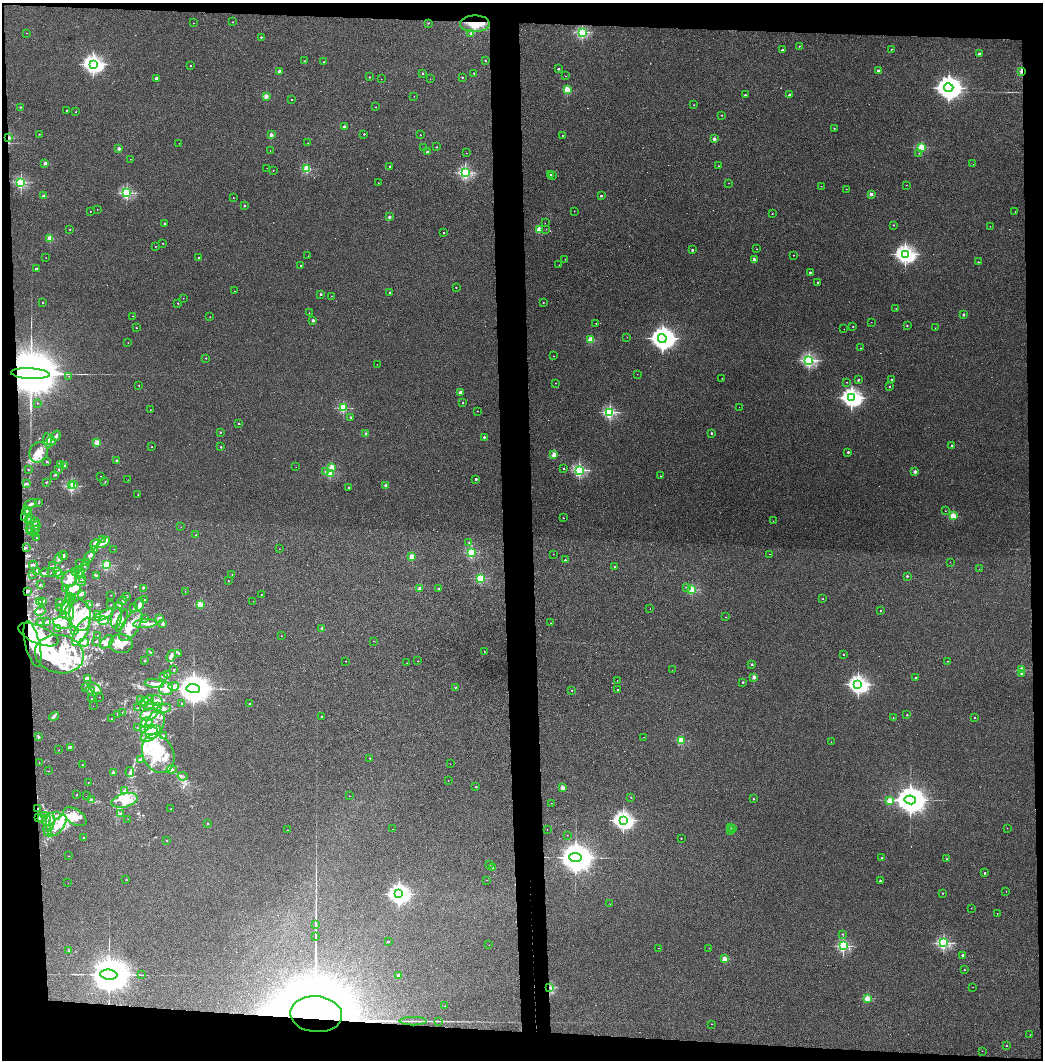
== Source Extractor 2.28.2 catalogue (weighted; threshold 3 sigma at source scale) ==
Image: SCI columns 80-4242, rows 5-4235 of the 4321 x 4242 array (HDU 1 of 3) = the unmasked area's bounding box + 8 px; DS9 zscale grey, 4 x 4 block average (1 PNG px = mean of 4 x 4 image px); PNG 1045 x 1062 px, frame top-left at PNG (2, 3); each listed source drawn as its Kron ellipse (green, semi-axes under 4 px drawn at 4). Shown black and unused: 11% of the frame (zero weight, under 3 of 4 exposures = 6% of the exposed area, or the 3 px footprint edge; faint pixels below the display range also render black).
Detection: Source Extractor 2.28.2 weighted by HDU 2 'WHT'. Background 0.0767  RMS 0.0062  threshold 0.0277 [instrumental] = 3 sigma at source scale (4.5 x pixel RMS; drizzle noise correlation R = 1.50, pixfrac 1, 0.05/0.05 arcsec/px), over >= 5 px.
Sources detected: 700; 9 too faint to see at this stretch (4 x 4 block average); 4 inside a brighter object's white glare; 8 cosmic-ray / hot-pixel residue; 3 long thin detections or spike segments (spike, bleed or trail) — neither listed nor drawn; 19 coinciding with a brighter row at this scale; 154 inside a brighter listed object's ellipse — not listed separately; of the other 503, all 500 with FLUX_AUTO >= 0.498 (the completeness limit of this list) listed and drawn (3 fainter detections not listed), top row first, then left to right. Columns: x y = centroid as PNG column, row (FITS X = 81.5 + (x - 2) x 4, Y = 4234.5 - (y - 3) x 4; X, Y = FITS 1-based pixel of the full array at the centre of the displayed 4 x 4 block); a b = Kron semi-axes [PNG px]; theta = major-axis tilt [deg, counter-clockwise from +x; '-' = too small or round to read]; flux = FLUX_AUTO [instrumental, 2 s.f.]
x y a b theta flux
232 22 2 2 - 2.7
193 23 2 2 - 1.8
428 23 2 2 - 3.3
475 24 15 8 1 71
582 32 2 2 - 470
27 33 2 2 - 0.72
471 33 2 2 - 14
261 37 2 2 - 5.3
799 46 2 2 - 3.2
891 49 2 2 - 2.1
782 50 2 2 - 13
979 54 2 2 - 19
485 60 2 2 - 2.9
304 61 2 2 - 4.3
324 62 2 2 - 3.2
93 64 3 3 - 2100
190 66 2 2 - 3.2
558 69 2 2 - 8.1
280 71 2 2 - 47
878 71 2 2 - 17
1021 71 3 2 - 8.3
422 73 2 2 - 5.5
474 73 2 2 - 2.4
566 76 2 2 - 1.1
369 77 2 2 - 4.4
462 77 2 2 - 7.7
156 78 2 2 - 21
381 79 2 2 - 1
430 79 2 2 - 0.54
949 88 5 4 - 4400
567 90 2 2 - 190
745 95 2 2 - 8.9
790 95 2 2 - 27
266 96 2 2 - 84
414 97 2 2 - 0.66
292 99 2 2 - 2.4
694 105 2 2 - 2
20 107 2 2 - 5
376 107 2 2 - 1.4
66 110 2 2 - 3.9
76 112 2 2 - 1.9
722 115 2 2 - 5.6
345 127 2 2 - 39
834 128 2 2 - 3.8
39 134 2 2 - 3.4
364 134 2 2 - 5.6
271 135 2 2 - 48
420 135 2 2 - 3.4
562 135 2 2 - 1.6
9 138 4 2 - 4
714 139 2 2 - 40
179 143 2 2 - 1.2
308 143 2 2 - 0.88
437 147 2 2 - 4.3
922 147 2 2 - 260
424 148 2 2 - 1.4
119 149 2 2 - 37
270 151 2 2 - 0.71
427 152 2 2 - 13
466 153 2 2 - 0.66
919 153 2 2 - 1.1
130 159 2 2 - 0.76
45 163 2 2 - 38
973 164 2 2 - 0.74
390 166 2 2 - 8.9
718 166 2 2 - 1.1
267 168 2 2 - 0.5
307 169 2 2 - 250
273 170 2 2 - 2
465 173 2 2 - 650
550 174 2 2 - 6.2
552 176 2 2 - 0.68
21 182 2 2 - 530
378 183 2 2 - 1.4
729 183 2 2 - 0.89
906 185 2 2 - 1.8
821 186 2 2 - 0.7
846 189 2 2 - 0.95
127 193 2 2 - 550
871 194 2 2 - 43
43 196 2 2 - 43
601 196 2 2 - 12
233 198 2 2 - 2.6
245 206 2 2 - 5.7
97 209 2 2 - 1
90 211 2 2 - 3.2
574 211 2 2 - 0.95
1015 212 2 2 - 0.62
772 213 2 2 - 2.2
389 217 2 2 - 25
164 223 2 2 - 7.4
545 223 2 2 - 0.61
893 225 2 2 - 3
990 226 2 2 - 1.2
70 229 2 2 - 2.9
546 229 2 2 - 1.6
539 230 2 2 - 150
444 233 2 2 - 4.8
50 239 2 2 - 130
163 243 2 2 - 3.2
155 246 2 2 - 2.2
757 249 2 2 - 1.9
692 250 2 2 - 13
905 254 3 3 - 1800
793 255 2 2 - 1.6
308 256 2 2 - 1.1
46 258 2 2 - 0.98
199 258 2 2 - 9.7
565 259 2 2 - 0.6
754 259 2 2 - 14
978 262 2 2 - 4
301 265 2 2 - 4.1
559 265 2 2 - 0.85
36 269 2 2 - 10
810 272 2 2 - 11
818 282 2 2 - 7.1
456 287 2 2 - 3.2
234 291 2 2 - 0.72
390 293 2 2 - 8.5
321 294 2 2 - 11
332 296 2 2 - 0.97
183 298 2 2 - 1.3
43 302 2 2 - 6.4
178 303 2 2 - 3.8
543 303 2 2 - 1.4
896 309 2 2 - 0.75
309 313 2 2 - 0.61
963 314 2 2 - 18
133 316 2 2 - 2
210 317 2 2 - 0.75
313 320 2 2 - 33
871 322 2 2 - 0.6
596 323 2 2 - 1.1
907 326 2 2 - 5.7
853 327 2 2 - 2.5
136 328 2 2 - 4.7
935 328 2 2 - 1.1
844 329 2 2 - 1.9
627 337 2 2 - 0.93
662 338 4 4 - 3900
591 340 2 2 - 140
128 343 2 2 - 0.89
860 348 2 2 - 1.7
553 356 2 2 - 1.4
206 358 2 2 - 4.6
809 360 2 2 - 820
377 364 2 2 - 0.54
30 374 19 5 -3 59000
637 374 2 2 - 1.4
69 376 2 2 - 1.4
722 378 2 2 - 0.85
892 379 2 2 - 5.8
858 380 2 2 - 10
847 382 2 2 - 1.1
556 383 2 2 - 1.8
139 385 2 2 - 3.8
890 386 2 2 - 5.6
460 392 2 2 - 40
851 398 3 3 - 2100
37 403 2 2 - 1.7
463 403 2 2 - 3.4
739 407 2 2 - 0.53
343 408 2 2 - 300
150 410 2 2 - 1.4
477 411 2 2 - 2.9
610 412 2 2 - 490
350 417 2 2 - 5.9
238 424 2 2 - 3.3
220 432 2 2 - 3.7
711 433 2 2 - 13
366 434 2 2 - 39
56 436 5 3 - 7.8
484 437 2 2 - 11
48 441 8 3 -83 14
51 441 5 4 - 10
97 442 2 2 - 120
952 446 2 2 - 12
152 447 2 2 - 2.4
221 447 2 2 - 8.4
39 452 10 9 - 47
848 452 2 2 - 13
554 455 2 2 - 110
47 461 3 2 - 2
117 461 2 2 - 28
60 464 2 2 - 1.3
64 465 3 2 - 3.4
296 467 2 2 - 0.51
332 467 2 2 - 120
59 469 2 2 - 1.9
564 469 2 2 - 3
28 470 2 2 - 1.3
579 470 2 2 - 690
325 472 2 2 - 1.6
915 472 2 2 - 30
330 473 2 2 - 220
55 475 2 2 - 1.6
101 476 2 2 - 1.7
660 476 2 2 - 0.95
476 479 2 2 - 17
128 480 2 2 - 0.76
46 482 3 2 - 2
105 482 2 2 - 1.1
27 483 2 2 - 2.5
73 485 2 2 - 15
71 486 2 2 - 440
386 486 2 2 - 51
349 487 2 2 - 5.1
138 494 3 2 - 1.1
39 503 2 2 - 0.72
30 504 7 3 26 8.9
27 511 4 2 - 4.9
945 511 2 2 - 1.7
28 513 4 2 - 4.7
953 516 2 2 - 140
24 517 4 2 - 6.6
30 518 2 2 - 1
563 518 2 2 - 2.8
28 521 3 2 - 2.4
773 521 2 2 - 0.9
35 523 5 2 - 6.6
37 525 2 2 - 1.8
181 527 2 2 - 1.1
29 529 3 2 - 2.9
36 529 2 2 - 2
30 531 2 2 - 0.78
34 532 2 2 - 1
196 535 2 2 - 2.1
36 538 2 2 - 0.96
102 539 2 2 - 1.1
104 542 7 3 36 20
469 542 2 2 - 1.8
95 544 5 3 - 12
26 547 3 2 - 2.4
94 549 4 3 - 5.1
114 549 2 2 - 0.94
279 549 2 2 - 0.88
471 552 2 2 - 340
553 554 2 2 - 0.57
769 554 2 2 - 0.99
63 556 4 3 - 7.4
89 556 7 2 51 6.5
412 557 2 2 - 140
59 558 5 3 - 9.3
565 560 2 2 - 9.9
950 562 2 2 - 0.53
79 563 2 2 - 1.4
86 563 3 2 - 3
33 565 4 2 - 3.3
106 565 2 2 - 360
53 566 2 2 - 1.4
84 566 2 2 - 0.97
614 567 2 2 - 2.9
979 569 2 2 - 0.52
37 571 4 2 - 4.2
75 571 3 2 - 2.2
45 572 4 2 - 4.5
51 572 3 2 - 1.3
58 572 4 3 - 6.6
80 572 6 3 -62 9.5
33 574 4 2 - 2.5
232 574 2 2 - 0.75
60 575 2 2 - 1.3
79 575 3 2 - 2.5
96 575 2 2 - 1.2
907 576 2 2 - 8.8
480 578 2 2 - 320
69 579 8 7 - 34
82 579 2 2 - 1.8
228 580 2 2 - 1.1
81 581 5 3 - 7.2
40 584 2 2 - 1.1
686 587 2 2 - 0.58
66 588 3 2 - 3.5
143 588 2 2 - 1.7
420 589 2 2 - 59
438 589 2 2 - 6.3
692 589 2 2 - 290
73 590 8 5 12 22
28 591 3 2 - 3.5
185 592 2 2 - 0.96
81 595 3 2 - 3.3
111 595 2 2 - 0.89
261 595 2 2 - 1.6
69 597 3 2 - 4.7
72 597 2 2 - 1.1
126 597 2 2 - 1.7
823 599 2 2 - 1.4
68 600 2 2 - 1.9
145 600 2 2 - 2.5
40 601 3 2 - 2.9
43 601 3 2 - 2.3
123 601 4 2 - 5.4
253 601 2 2 - 0.72
59 602 2 2 - 1.7
139 604 6 4 73 14
200 604 2 2 - 140
90 605 2 2 - 2
110 605 2 2 - 1.1
119 606 2 2 - 3.1
60 607 2 2 - 2.6
134 608 3 2 - 4.2
66 609 6 4 74 15
650 609 2 2 - 1.1
40 611 5 2 - 5.5
881 611 2 2 - 2.2
70 612 8 4 -87 21
97 614 2 2 - 44
64 615 4 2 - 3.9
80 615 15 11 -84 85
103 615 11 3 27 21
726 617 2 2 - 1.1
116 618 10 5 81 30
160 618 2 2 - 3.2
145 619 3 2 - 4.5
122 620 12 3 70 19
103 621 5 3 - 9.7
41 622 4 3 - 7.1
46 622 3 2 - 2.7
62 623 9 5 -11 27
551 623 2 2 - 1.2
145 624 12 3 4 23
162 624 2 2 - 37
131 626 17 8 57 69
58 629 2 2 - 2.1
322 629 2 2 - 39
74 631 2 2 - 2.1
81 632 15 6 62 38
38 635 21 9 -23 200
97 636 2 2 - 0.9
281 636 2 2 - 1
97 641 2 2 - 2.4
373 641 2 2 - 0.79
107 642 8 5 42 21
84 643 5 3 - 6.5
32 644 23 7 -77 380
121 644 11 9 -4 53
484 651 2 2 - 1
151 652 3 2 - 2.1
179 653 3 2 - 2.1
59 654 24 19 -11 230
843 654 2 2 - 6.1
171 656 6 3 68 11
145 661 2 2 - 1.3
346 661 2 2 - 1.1
418 661 2 2 - 3.8
947 661 2 2 - 1.3
407 663 2 2 - 0.92
752 664 2 2 - 18
174 669 2 2 - 2.1
672 670 2 2 - 1.2
1021 670 2 2 - 130
1021 673 2 2 - 4.6
168 675 4 2 - 3.3
163 676 3 2 - 3.4
754 677 2 2 - 74
87 678 4 3 - 6.4
916 678 2 2 - 13
617 680 2 2 - 0.84
743 682 2 2 - 7.2
154 684 9 3 -6 15
858 684 3 3 - 1900
174 686 5 3 - 11
86 687 2 2 - 1.3
456 687 2 2 - 10
95 688 7 4 -39 14
166 689 7 6 - 39
193 689 7 4 -7 12000
617 689 2 2 - 1.3
90 690 5 2 - 5.5
572 690 2 2 - 4.9
99 697 2 2 - 0.78
92 699 2 2 - 5
141 700 2 2 - 1.9
149 700 5 2 - 4.6
157 701 6 5 - 14
145 702 5 2 - 6.5
181 703 2 2 - 2.8
249 704 2 2 - 4.2
93 706 2 2 - 0.9
149 706 6 2 37 4.5
158 707 4 2 - 3.6
138 708 3 2 - 1.2
163 709 8 4 20 16
122 712 2 2 - 0.88
118 714 2 2 - 1
149 714 9 6 16 25
907 715 2 2 - 4.4
54 716 5 2 - 7.1
322 716 2 2 - 5.1
975 717 2 2 - 4.6
893 718 2 2 - 2
111 719 2 2 - 1.7
147 723 5 5 - 71
155 725 15 9 68 67
138 728 2 2 - 1.1
151 730 11 5 1 97
149 735 10 6 35 71
164 736 2 2 - 2.3
38 737 3 2 - 3.5
643 737 2 2 - 0.9
681 740 2 2 - 210
831 742 2 2 - 0.96
71 747 2 2 - 2
59 750 2 2 - 1.9
158 754 20 15 -65 200
370 758 2 2 - 3.4
140 759 2 2 - 2.1
39 763 2 2 - 0.99
450 764 2 2 - 0.79
82 765 2 2 - 1.2
172 769 5 4 - 9.3
48 771 2 2 - 1.1
130 772 5 2 - 7.6
113 773 2 2 - 32
182 776 5 3 - 5.7
448 780 2 2 - 1
88 782 2 2 - 1.3
476 787 2 2 - 6
563 788 2 2 - 63
125 791 2 2 - 2.4
76 795 2 2 - 2.3
86 796 2 2 - 0.54
349 796 2 2 - 1.8
631 797 2 2 - 2.1
753 799 2 2 - 5.6
92 800 4 2 - 4.3
124 800 13 6 14 48
910 800 5 4 - 8500
890 801 2 2 - 150
551 803 2 2 - 0.74
38 808 3 2 - 1.8
171 809 2 2 - 1.7
120 813 3 2 - 3.4
44 816 2 2 - 1.4
57 816 4 2 - 4.8
75 817 13 7 -35 44
39 818 3 2 - 4.1
42 819 3 2 - 1.9
128 819 2 2 - 2.1
46 820 6 2 71 5.9
623 820 3 3 - 1900
50 823 10 2 81 15
208 823 2 2 - 11
57 826 13 6 52 47
731 828 2 2 - 1.7
1007 828 2 2 - 1.1
392 829 2 2 - 0.75
732 829 2 2 - 0.67
288 830 2 2 - 2.3
547 830 2 2 - 0.6
730 830 2 2 - 1.4
48 831 6 2 -67 6.5
567 835 2 2 - 0.67
84 838 2 2 - 1.2
681 838 2 2 - 2.7
167 841 2 2 - 2.8
68 856 2 2 - 0.6
575 857 6 4 -8 10000
882 858 2 2 - 6.1
947 859 2 2 - 6.6
490 865 2 2 - 1.4
492 868 2 2 - 43
985 873 2 2 - 12
126 880 2 2 - 3.3
486 880 2 2 - 1.8
880 881 2 2 - 11
68 883 2 2 - 0.78
1006 891 2 2 - 0.51
943 893 2 2 - 1.9
399 894 4 3 - 2500
610 904 2 2 - 0.91
971 908 2 2 - 1.2
997 913 2 2 - 0.8
316 925 3 2 - 2.3
842 934 2 2 - 3.6
316 936 3 2 - 2.7
388 942 2 2 - 3.1
943 943 2 2 - 670
489 945 2 2 - 0.73
843 946 2 2 - 540
658 948 2 2 - 0.67
709 948 2 2 - 0.68
69 951 3 2 - 1.6
963 955 2 2 - 17
725 959 2 2 - 110
964 970 2 2 - 1.3
109 975 8 5 -5 22000
142 975 4 2 - 2.4
399 976 2 2 - 50
550 987 4 2 - 4.1
973 987 2 2 - 0.72
867 998 2 2 - 140
445 1006 2 2 - 1.9
316 1014 26 18 -5 16000
413 1021 13 2 0 11
438 1021 2 2 - 1.3
711 1024 2 2 - 1.1
1030 1035 2 2 - 0.74
1006 1046 2 2 - 4.3
982 1051 2 2 - 0.5
Overlapping masked pixels (flux is a lower limit): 9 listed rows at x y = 475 24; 1021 71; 9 138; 30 374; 24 517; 32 644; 38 808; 550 987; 316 1014
Diffuse or blended objects may show on this block-average render without a row.